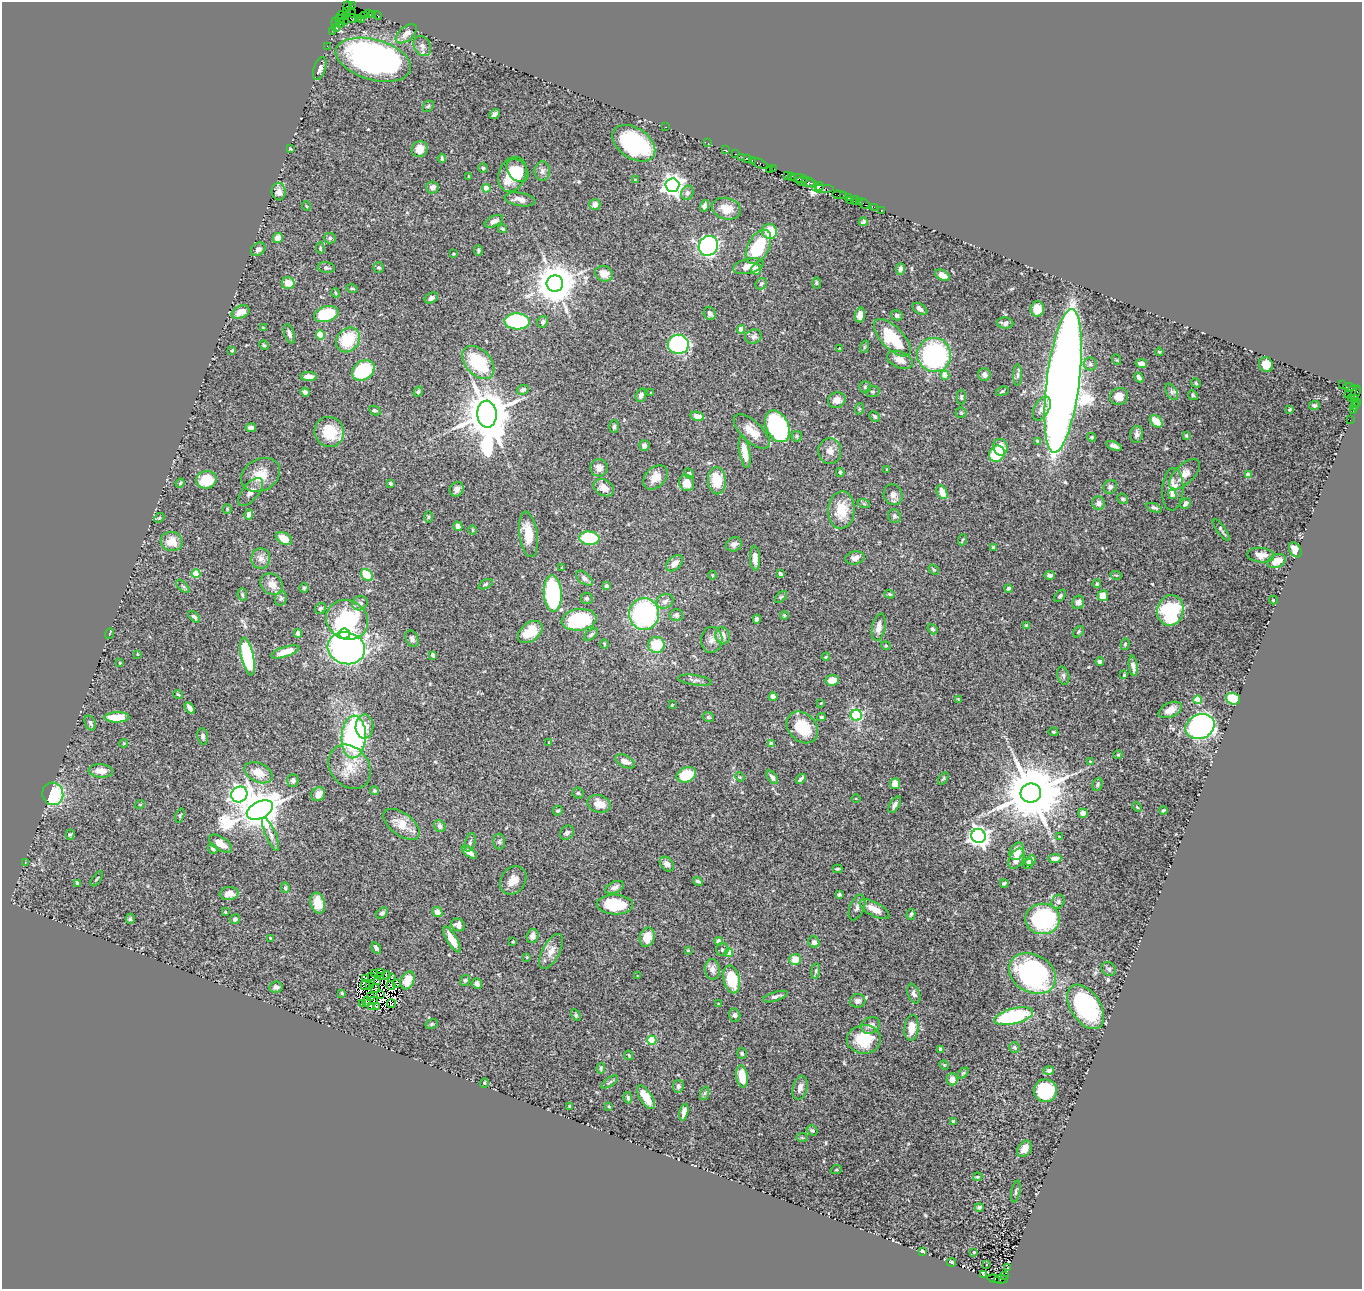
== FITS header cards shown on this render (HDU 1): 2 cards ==
NAXIS1  =                 1360
NAXIS2  =                 1287

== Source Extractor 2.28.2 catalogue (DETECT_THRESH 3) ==
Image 1360 x 1287 px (HDU 1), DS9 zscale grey, 1 PNG px = 1 image px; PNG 1364 x 1291 px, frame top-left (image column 1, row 1287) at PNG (2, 2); each listed source drawn as its Kron ellipse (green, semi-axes under 4 px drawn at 4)
Background 1.52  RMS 0.045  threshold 0.136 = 3 sigma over >= 5 px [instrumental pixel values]
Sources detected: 504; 12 with non-positive FLUX_AUTO (blend fragments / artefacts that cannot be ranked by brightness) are neither listed nor drawn; the other 492 listed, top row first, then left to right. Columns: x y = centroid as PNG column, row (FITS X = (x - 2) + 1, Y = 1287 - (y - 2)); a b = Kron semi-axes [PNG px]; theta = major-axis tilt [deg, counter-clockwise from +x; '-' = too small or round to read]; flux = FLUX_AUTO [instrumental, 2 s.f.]
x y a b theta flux
348 6 5 3 - 43
352 6 2 2 - 3
346 11 3 3 - 62
351 13 5 2 - 110
368 13 4 2 - 130
372 14 3 2 - 160
342 15 5 2 - 82
364 15 2 2 - 35
377 15 4 2 - 83
346 16 4 3 - 180
352 18 5 3 - 300
358 18 2 2 - 36
339 19 4 3 - 130
344 20 3 2 - 48
362 20 2 2 - 2.3
336 22 5 3 - 230
341 23 5 2 - 87
336 27 2 2 - 58
332 31 2 2 - 47
406 34 12 7 40 18
327 46 2 2 - 29
422 46 10 8 -62 17
373 60 39 20 -16 1100
320 69 12 6 71 14
428 106 6 5 - 5
495 114 5 3 - 9
665 127 3 2 - 11
634 143 24 15 -34 310
708 143 2 2 - 49
290 148 3 2 - 2.4
420 149 8 7 - 32
726 150 3 2 - 77
736 154 2 2 - 59
742 157 2 2 - 44
442 158 4 3 - 4.8
748 159 2 2 - 77
752 161 3 2 - 82
760 164 9 3 -23 210
483 168 5 4 - 4.6
769 169 3 2 - 41
774 169 3 2 - 53
518 170 13 9 -51 44
542 171 9 7 88 14
512 174 18 13 65 100
787 175 4 3 - 180
469 176 4 2 - 2.2
792 176 3 2 - 86
800 179 9 4 -8 250
635 180 3 2 - 2.9
805 182 10 3 -11 340
809 182 8 3 -24 520
672 185 7 7 - 2000
819 186 4 4 - 520
432 187 6 6 - 14
486 188 4 4 - 48
823 188 11 3 0 420
279 192 9 7 -86 15
687 193 7 6 - 8.5
839 195 7 3 -4 180
843 195 3 2 - 100
848 197 2 2 - 71
520 199 15 6 -9 22
851 200 3 2 - 140
856 200 5 2 - 190
859 201 3 2 - 120
595 204 5 5 - 18
864 204 6 3 -36 130
306 206 5 3 - 2.3
704 206 6 4 71 11
874 207 2 2 - 30
726 209 14 10 -14 49
881 210 3 3 - 120
494 221 10 5 27 16
863 222 4 3 - 6.4
503 229 4 3 - 4.4
770 231 7 7 - 69
278 238 5 5 - 18
330 238 6 5 - 5.8
708 246 10 9 - 660
758 247 18 10 61 170
320 248 6 3 -88 4.1
258 249 8 6 34 10
478 250 5 4 - 4.7
453 254 3 2 - 2.6
748 266 15 7 12 30
326 268 9 5 -8 8
379 268 5 5 - 6.2
756 269 5 5 - 30
900 269 6 4 82 13
604 274 9 7 -24 30
942 275 8 5 -28 17
288 283 6 6 - 37
555 283 8 8 - 9100
816 283 6 4 -89 3.4
761 284 6 5 - 6.1
352 288 5 4 - 4.1
336 293 5 3 - 2.5
431 298 7 5 29 9.3
920 309 8 5 -34 15
1037 309 7 7 - 35
241 312 9 6 24 30
326 314 12 7 17 150
710 314 6 6 - 8.3
860 315 7 5 81 20
897 315 6 5 - 8
517 321 13 8 -3 290
543 322 6 5 - 7.6
1005 323 8 5 -1 10
263 328 3 3 - 4.2
741 329 4 4 - 29
289 334 10 5 -70 9.9
320 335 4 4 - 110
753 337 8 7 - 11
892 338 24 11 -46 150
348 340 13 11 50 110
678 344 10 9 - 550
264 345 5 4 - 3.4
864 347 6 4 71 3.8
840 348 4 2 - 2.4
232 350 4 3 - 2.9
1159 352 4 3 - 3
934 355 17 17 - 460
900 360 13 8 -23 26
1117 360 5 3 - 2.5
478 362 19 12 -48 180
1141 363 6 4 -12 11
1090 364 6 6 - 7.6
1266 365 7 7 - 33
363 370 12 9 34 200
945 375 4 4 - 46
984 375 6 6 - 11
1018 375 11 4 -90 8.3
309 376 8 4 -2 22
1139 378 5 3 - 11
1063 381 72 16 83 8900
1196 383 5 4 - 3.3
1342 385 3 2 - 600
865 387 5 5 - 5.4
1349 387 6 2 -3 120
523 390 6 4 25 8.5
1002 391 6 4 20 4
305 392 4 4 - 11
418 392 5 4 - 5.4
873 392 6 5 - 5.6
1172 392 9 5 -61 7.9
1351 392 8 3 48 170
651 393 3 2 - 2.1
1355 393 8 4 66 280
641 395 7 5 71 10
1193 395 5 4 - 4.1
1119 396 9 8 - 27
961 397 7 4 -89 5.5
1351 399 2 2 - 98
1355 399 4 3 - 120
837 400 9 7 23 24
1356 402 4 3 - 240
1314 405 5 4 - 4.8
1355 406 4 4 - 140
1042 408 13 7 62 22
859 409 6 3 71 3.4
1290 409 3 2 - 2.7
375 410 6 4 -27 5.5
1353 410 3 3 - 73
961 413 5 5 - 4.3
487 414 13 9 -87 16000
697 416 7 4 -12 17
875 417 6 4 -46 5.8
1350 420 2 2 - 19
1156 421 7 5 -42 40
777 426 17 11 -63 590
614 427 6 5 - 6
251 428 5 4 - 13
752 431 22 10 -43 44
329 432 15 14 - 99
1137 434 8 6 83 10
1186 435 3 3 - 2.9
797 436 5 5 - 6.5
1092 437 4 4 - 3.5
1038 441 4 4 - 9.8
644 445 5 5 - 8
1114 446 8 3 -22 9.9
1000 447 8 7 - 47
830 451 13 11 -86 23
745 452 16 5 -80 43
997 454 8 7 - 130
599 468 8 8 - 18
887 469 4 3 - 2.7
840 472 4 3 - 5.2
689 473 5 4 - 5.4
1185 474 19 9 44 30
261 475 20 16 29 55
1248 475 4 4 - 24
655 477 14 10 44 37
206 480 10 8 14 87
717 481 13 9 -87 81
180 483 5 3 - 3.2
391 483 3 3 - 10
687 483 8 7 - 33
1110 487 7 6 - 7.9
604 488 11 8 -30 26
457 489 8 6 55 12
1173 489 21 10 87 42
250 492 17 8 52 18
942 492 7 5 -61 39
1172 494 4 4 - 18
893 495 10 9 - 16
1123 499 5 5 - 5.3
1098 503 6 6 - 14
1185 503 5 4 - 14
864 504 6 4 -18 4.5
1154 508 8 4 -20 7.4
227 509 4 4 - 2.9
841 510 19 13 87 76
249 514 5 4 - 12
894 516 7 6 - 5.7
428 517 6 3 89 3.3
159 518 5 4 - 4.3
458 526 5 4 - 18
473 530 4 3 - 2.6
1221 530 13 3 -54 7.1
528 534 23 9 -82 68
284 538 8 5 -28 45
589 538 10 6 -5 160
962 540 6 3 70 3.1
172 542 11 9 -8 44
734 544 8 7 - 15
993 547 4 4 - 3.7
1295 550 8 5 -60 24
1261 555 13 7 -5 24
755 558 12 5 -87 21
855 558 10 6 11 18
261 559 10 9 - 19
1277 561 9 6 23 40
674 563 10 6 40 21
562 568 3 3 - 3
934 569 6 4 -37 3.9
196 574 4 4 - 83
781 574 4 4 - 7.6
367 575 7 5 -46 77
712 575 4 4 - 3.2
1050 575 5 4 - 9.4
1116 575 6 3 -18 3.4
584 578 10 5 -39 9.6
272 584 12 10 -38 30
486 584 8 4 27 4.7
1097 584 4 3 - 3.7
183 586 8 3 -45 4.9
607 586 4 3 - 12
304 588 4 4 - 4.5
1008 588 4 3 - 5.3
553 593 18 9 -87 330
890 594 5 4 - 4.5
242 595 6 4 -84 5.1
1060 596 7 4 47 5
1103 596 5 5 - 30
781 597 7 4 44 5.2
281 598 7 5 76 6.3
587 598 6 6 - 5
1273 600 4 4 - 2.6
665 601 9 7 24 14
1078 602 7 5 68 13
360 603 8 7 - 14
320 608 6 5 - 6.2
1170 610 15 13 79 250
644 614 16 15 - 450
676 615 6 6 - 7.4
784 615 4 3 - 2.8
194 617 7 4 -44 6.8
757 619 4 4 - 7.2
347 620 21 19 -30 320
579 620 17 10 8 260
1026 625 4 3 - 2.6
879 627 14 6 79 24
932 629 5 4 - 5.6
530 632 13 9 38 65
1079 632 6 4 44 4.9
298 633 4 4 - 14
109 634 5 3 - 3
344 634 6 5 - 260
591 634 8 4 38 7.2
722 636 8 7 - 22
412 639 9 6 -64 9
712 640 13 10 83 19
604 644 4 3 - 2.7
1125 644 6 4 78 4.1
656 645 8 8 - 91
886 646 5 3 - 2.9
346 648 19 16 -15 1100
285 652 15 5 18 45
137 654 3 2 - 2.2
433 655 4 3 - 11
247 656 19 6 -78 260
826 657 4 3 - 3.2
1100 661 4 3 - 7.1
120 663 3 3 - 2.2
1133 666 10 4 -83 17
1124 675 3 3 - 3.9
1063 676 9 5 -73 8.7
695 680 17 5 -8 11
832 680 7 5 8 30
178 694 5 3 - 3.6
773 697 4 4 - 32
958 699 4 4 - 2.5
1233 699 7 5 -19 130
1198 700 4 4 - 81
821 703 3 2 - 2
672 705 3 2 - 2.2
190 708 6 4 -55 15
1170 710 12 7 25 28
856 715 5 5 - 230
117 717 12 5 1 58
708 717 6 4 -15 5.6
821 717 4 3 - 4.1
90 723 8 5 -65 7.6
1200 726 15 12 24 780
364 727 12 9 89 44
802 727 18 13 -46 93
1053 732 5 4 - 4.1
203 737 8 5 -82 8.4
354 737 21 12 87 570
124 743 4 3 - 2.6
549 743 3 3 - 2.3
771 744 4 4 - 25
1118 755 4 4 - 3.3
625 761 10 6 -28 18
1090 761 3 3 - 2.3
350 767 24 19 -52 71
101 771 12 6 -4 25
258 773 15 9 -26 41
686 775 10 7 20 80
740 777 5 4 - 2.8
772 777 8 4 -54 7.1
943 778 7 4 56 3.7
801 779 6 3 46 6.2
293 781 6 5 - 11
895 784 5 5 - 34
1097 785 6 5 - 5.1
374 790 4 4 - 5.1
578 793 5 5 - 4.6
1031 793 10 9 - 27000
53 794 11 10 - 170
239 794 8 7 - 1300
318 794 7 6 - 25
856 799 4 3 - 2.6
140 804 5 3 - 2.7
599 804 12 8 -18 43
895 805 9 4 59 9.4
1137 807 5 3 - 2.9
260 810 14 8 27 9700
558 810 5 4 - 5.4
1163 810 4 3 - 3.9
1083 813 5 4 - 16
180 816 7 3 71 4
402 824 21 11 -37 47
440 826 6 5 - 10
567 833 8 6 47 8.8
271 834 18 5 -67 16
70 835 5 4 - 4.5
978 836 7 7 - 1700
1059 836 4 2 - 2
470 842 9 5 72 6.6
499 842 8 6 89 6.6
220 844 13 6 -32 28
213 849 5 3 - 6.2
1017 851 9 7 64 47
469 852 9 4 -37 16
1055 858 6 4 6 20
1016 859 11 6 61 25
1030 860 6 4 49 15
25 862 3 2 - 2
667 864 8 6 -48 16
1028 864 5 4 - 11
838 869 5 3 - 3.5
97 879 9 2 55 3.1
513 880 15 12 53 37
698 881 5 3 - 4.7
78 883 4 3 - 5.3
1004 883 4 3 - 6.3
615 887 10 5 26 12
285 888 5 4 - 5.1
229 893 9 6 3 20
839 894 3 3 - 5.5
1058 902 7 6 - 7.4
318 903 10 7 -73 51
615 904 18 10 -3 100
857 907 13 7 68 13
874 909 16 7 -28 37
225 912 3 3 - 2.4
437 912 5 5 - 23
382 913 7 4 42 7.3
911 914 5 4 - 5.5
130 919 5 4 - 5.9
235 919 5 4 - 8.8
1042 919 17 15 -1 360
458 925 7 6 - 16
532 936 7 5 75 15
647 937 10 7 74 40
270 938 3 2 - 2.4
452 939 14 5 -60 39
719 941 4 4 - 18
513 942 3 2 - 2.4
814 942 6 5 - 11
376 948 6 4 -57 7.6
688 950 3 3 - 2.6
722 950 6 6 - 7.5
551 951 19 8 62 27
729 953 4 4 - 50
527 957 3 3 - 2.4
795 959 6 5 - 39
712 969 10 7 -80 18
1109 969 8 6 -35 6
816 971 8 4 82 5.5
381 972 3 2 - 1.7
375 973 2 2 - 3.8
1032 973 25 19 -30 530
386 975 4 2 - 1.4
372 976 3 2 - 1.4
638 976 3 2 - 1.9
381 977 2 2 - 3.9
392 977 3 3 - 2.5
365 979 3 2 - 2.7
732 979 14 8 -77 120
407 980 9 6 66 33
465 980 5 5 - 5.7
378 981 3 2 - 1.5
396 984 4 2 - 4.9
477 984 5 5 - 13
365 985 5 4 - 8.3
369 985 3 2 - 4.8
391 986 4 2 - 5.7
276 987 7 5 8 8
375 989 4 3 - 0.75
342 993 4 3 - 3.2
381 994 2 2 - 2.5
914 994 10 6 -68 11
370 997 3 2 - 4.9
775 997 13 4 17 9.5
373 1001 3 2 - 1.2
858 1001 8 6 13 11
367 1002 5 3 - 1.7
363 1004 3 2 - 7.2
391 1004 4 2 - 7.5
718 1004 3 2 - 2.5
371 1006 4 3 - 12
376 1006 3 2 - 4.4
1086 1007 24 14 -57 380
576 1015 6 4 -61 4.6
735 1015 7 5 -75 8
1014 1016 20 7 14 300
432 1024 6 4 20 4.3
870 1025 10 7 29 18
911 1028 13 7 84 48
864 1039 17 14 1 100
652 1040 4 4 - 130
1014 1047 5 5 - 5
940 1049 4 3 - 4.2
742 1053 5 5 - 5.1
629 1055 5 3 - 3.1
944 1065 5 4 - 3.5
601 1068 5 4 - 4
1049 1070 5 4 - 12
963 1073 6 4 44 4.6
742 1076 11 6 -82 72
952 1079 6 5 - 25
610 1082 10 3 33 5.5
484 1083 5 4 - 3.4
678 1086 6 5 - 9.4
800 1088 12 7 76 16
1045 1091 11 11 - 180
705 1093 7 4 70 5.8
646 1097 14 6 -57 50
628 1098 5 4 - 7.1
570 1106 3 3 - 5
609 1106 3 3 - 2.7
684 1112 8 4 77 19
954 1122 4 3 - 4.9
812 1130 6 4 -36 5
802 1138 6 4 -3 3.3
1024 1149 9 6 54 25
836 1170 5 3 - 2.8
978 1177 5 3 - 3.4
1016 1191 11 4 78 6.5
979 1207 4 4 - 5.9
922 1251 4 3 - 5.9
974 1252 3 3 - 3.5
951 1262 4 3 - 4.5
987 1264 3 3 - 5.6
1008 1267 3 2 - 2.6
983 1274 4 3 - 4.1
1005 1276 4 2 - 260
994 1279 6 3 -16 220
1001 1279 7 3 6 350
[12 non-positive-flux detections neither listed nor drawn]